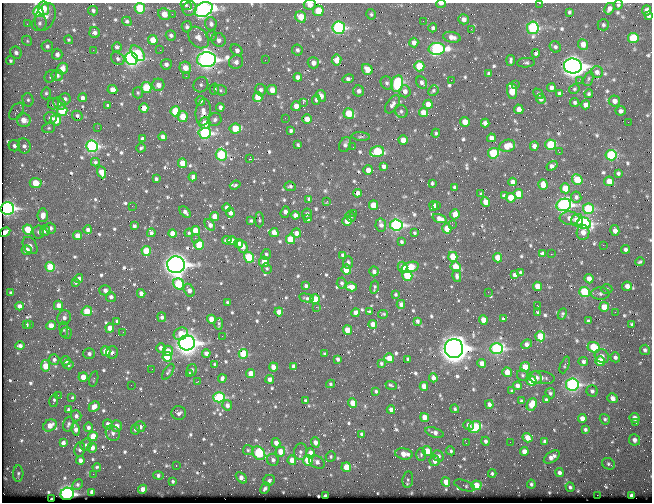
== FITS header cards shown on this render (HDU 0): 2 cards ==
NAXIS1  =                  650 / Width of table row in bytes
NAXIS2  =                  500 / Number of rows in table

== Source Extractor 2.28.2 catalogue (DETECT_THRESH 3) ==
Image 650 x 500 px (HDU 0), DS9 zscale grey, 1 PNG px = 1 image px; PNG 654 x 504 px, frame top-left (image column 1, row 500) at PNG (2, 3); each listed source drawn as its Kron ellipse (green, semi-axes under 4 px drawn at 4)
Background 362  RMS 1.4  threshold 4.15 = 3 sigma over >= 5 px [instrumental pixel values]
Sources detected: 758; of the 758, the 500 brightest by FLUX_AUTO listed and drawn (258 fainter detections omitted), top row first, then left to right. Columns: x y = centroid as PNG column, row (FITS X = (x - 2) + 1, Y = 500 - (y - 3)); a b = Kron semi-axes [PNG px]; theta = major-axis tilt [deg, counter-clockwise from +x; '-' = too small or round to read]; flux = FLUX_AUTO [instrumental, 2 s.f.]
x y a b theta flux
540 3 2 2 - 340
441 4 5 3 - 320
186 5 6 4 -33 170
310 5 6 5 - 800
618 5 5 4 - 160
43 8 7 6 - 1500
140 8 5 5 - 4300
190 9 7 6 - 460
203 9 9 7 24 32000
609 9 6 4 60 420
647 10 5 4 - 620
93 11 5 4 - 230
318 11 5 5 - 2100
38 12 5 5 - 4500
569 12 4 3 - 180
164 14 6 5 - 1200
172 14 2 2 - 380
371 14 5 4 - 170
649 16 4 3 - 210
45 17 14 9 67 830
301 17 6 5 - 1800
464 19 5 5 - 510
127 21 5 4 - 200
423 21 2 2 - 460
39 23 8 7 - 350
27 24 3 2 - 150
211 24 6 5 - 350
603 25 6 5 - 200
187 27 6 5 - 240
339 28 6 6 - 15000
433 28 4 4 - 220
533 28 6 6 - 9000
471 29 3 2 - 170
94 33 5 5 - 360
171 35 5 5 - 260
211 35 5 5 - 180
198 37 12 9 -48 630
452 37 9 5 -11 570
633 38 5 5 - 4000
68 40 4 4 - 140
153 40 5 5 - 1400
219 40 7 6 - 420
27 41 5 4 - 150
414 43 5 4 - 500
583 44 5 5 - 790
47 46 5 5 - 260
117 47 5 4 - 260
555 47 6 5 - 230
437 49 8 6 2 18000
93 50 2 2 - 380
160 50 2 2 - 610
237 50 7 5 -42 410
297 50 6 5 - 260
16 53 6 5 - 350
138 53 9 5 -52 3700
536 53 4 3 - 230
57 54 6 5 - 390
118 59 7 5 -36 260
132 59 6 6 - 27000
207 60 9 7 3 45000
265 60 2 2 - 190
336 60 5 5 - 930
511 60 5 3 - 200
11 61 5 4 - 160
236 62 7 6 - 360
313 63 6 5 - 560
526 63 9 4 5 190
166 64 5 5 - 310
419 66 5 5 - 2500
573 66 9 7 -8 66000
62 68 6 5 - 770
185 68 6 5 - 920
367 69 6 5 - 850
597 72 6 5 - 390
489 74 4 4 - 290
57 75 6 5 - 300
51 76 7 5 49 290
186 76 2 2 - 220
298 77 4 4 - 490
348 79 6 4 16 320
588 79 7 4 70 170
451 80 2 2 - 430
579 81 3 2 - 140
387 83 7 6 - 240
422 83 6 5 - 280
397 84 8 5 78 9300
158 85 6 6 - 670
201 85 8 7 - 300
516 85 3 2 - 250
146 88 5 5 - 4100
551 88 4 4 - 340
214 89 5 5 - 240
574 89 5 4 - 160
112 90 5 4 - 730
221 90 6 5 - 190
261 90 6 5 - 310
272 90 5 5 - 900
358 91 5 5 - 320
405 91 6 5 - 390
433 91 5 4 - 180
512 91 8 5 -83 2200
46 93 6 5 - 190
138 93 6 5 - 150
559 93 4 4 - 190
538 94 6 4 -46 210
589 94 4 4 - 170
321 96 6 5 - 520
258 97 5 4 - 1900
82 98 4 4 - 320
65 99 6 5 - 330
541 99 5 4 - 340
28 100 7 5 -75 210
316 100 5 4 - 200
200 101 5 5 - 270
614 101 6 5 - 540
303 102 4 3 - 500
575 102 5 4 - 200
60 103 7 5 -46 250
53 104 6 5 - 180
393 104 10 5 55 350
428 104 4 4 - 810
108 105 3 3 - 160
586 105 4 4 - 620
296 106 5 5 - 680
220 107 4 4 - 300
144 108 4 4 - 1300
519 109 5 4 - 760
62 110 5 5 - 2800
17 111 10 6 56 260
175 111 5 5 - 3900
401 111 6 6 - 230
620 111 5 4 - 290
203 112 13 7 84 720
349 113 5 5 - 2400
423 113 4 4 - 810
77 116 5 5 - 210
183 117 5 5 - 1500
50 118 6 6 - 400
285 118 2 2 - 250
215 119 7 6 - 300
307 119 4 4 - 720
24 120 7 6 - 1200
56 120 5 5 - 1600
465 122 5 4 - 1100
628 122 2 2 - 290
205 123 6 5 - 1500
485 123 4 4 - 460
49 128 6 5 - 150
98 128 2 2 - 140
235 129 6 5 - 2700
291 131 3 3 - 200
205 133 6 5 - 15000
436 133 4 4 - 170
163 137 4 4 - 420
361 137 9 4 -4 190
491 138 4 4 - 450
142 139 4 4 - 330
403 140 5 4 - 1000
298 145 4 3 - 140
345 145 8 6 65 290
551 145 5 5 - 5200
14 146 6 5 - 290
24 146 7 6 - 350
92 146 6 5 - 13000
507 146 8 6 17 1200
534 146 5 4 - 460
353 147 2 2 - 190
141 148 5 3 - 150
377 152 7 5 16 5100
559 152 2 2 - 390
493 153 5 5 - 4900
221 155 6 5 - 6900
611 155 5 5 - 6600
249 159 3 2 - 2800
95 162 4 4 - 190
182 163 5 4 - 1400
384 166 4 4 - 320
552 166 6 4 33 380
368 170 5 4 - 740
102 172 6 4 -67 1100
618 173 4 4 - 190
193 177 4 4 - 340
156 179 4 3 - 210
577 180 6 5 - 2800
609 181 5 5 - 1100
513 182 4 4 - 450
36 183 6 5 - 1900
432 183 4 3 - 140
235 185 5 3 - 150
543 185 5 4 - 1200
290 186 6 4 -6 190
455 187 4 3 - 230
565 188 5 5 - 1600
358 193 4 4 - 530
481 194 4 3 - 150
518 194 5 5 - 1700
504 196 4 4 - 300
576 197 5 5 - 290
511 198 5 4 - 1400
309 199 4 4 - 240
327 201 3 2 - 220
486 202 5 4 - 1100
373 205 5 4 - 1600
437 205 3 2 - 290
564 205 7 6 - 27000
132 206 2 2 - 170
434 206 5 4 - 540
7 208 7 6 - 27000
227 208 4 4 - 410
588 209 5 5 - 6700
185 212 7 4 -44 300
285 212 6 4 72 400
230 213 5 4 - 590
353 213 3 2 - 190
307 214 5 5 - 230
455 214 5 4 - 1200
43 215 7 5 86 720
295 215 4 4 - 430
214 216 4 4 - 950
350 217 5 4 - 180
440 218 7 4 -20 670
569 218 10 6 -5 620
308 219 4 3 - 170
259 220 7 3 -90 140
577 220 6 6 - 1000
251 221 3 3 - 150
347 221 5 4 - 1200
584 223 7 6 - 15000
210 225 6 4 -55 470
381 225 6 5 - 360
396 225 6 5 - 21000
452 225 2 2 - 140
134 226 4 3 - 230
50 228 5 5 - 300
28 229 5 5 - 2200
447 229 5 4 - 1300
45 230 5 5 - 440
88 230 4 4 - 300
615 230 5 4 - 600
195 231 4 4 - 1300
5 232 6 4 33 760
39 232 6 5 - 230
151 233 4 4 - 300
189 233 4 4 - 140
274 233 4 4 - 1100
296 233 5 4 - 510
414 233 3 3 - 140
583 233 7 6 - 570
172 234 4 4 - 1100
77 236 4 4 - 900
195 238 2 2 - 270
291 239 5 4 - 2100
227 240 4 4 - 320
232 241 5 4 - 900
401 242 3 3 - 170
239 243 4 4 - 280
30 245 9 6 -57 330
199 245 5 4 - 2400
603 245 2 2 - 860
242 246 7 5 -62 920
625 249 4 4 - 260
27 250 5 5 - 970
146 251 5 4 - 2400
266 254 5 5 - 190
543 254 4 4 - 390
551 254 2 2 - 990
343 255 4 4 - 280
249 257 5 5 - 3800
453 257 5 4 - 1700
498 258 5 4 - 1200
264 262 5 5 - 980
348 262 6 5 - 230
640 262 4 3 - 170
176 265 9 8 - 56000
50 267 5 5 - 3100
402 267 5 4 - 490
410 267 9 5 19 2500
456 267 5 5 - 1400
267 268 5 4 - 150
346 270 5 5 - 2300
374 271 5 4 - 300
520 272 4 3 - 140
407 275 5 5 - 4800
515 275 4 4 - 330
457 276 6 4 -78 280
79 279 4 4 - 300
589 279 4 4 - 600
75 282 4 3 - 160
341 283 5 5 - 190
179 284 6 5 - 4700
306 286 4 3 - 240
537 286 4 4 - 880
627 286 5 4 - 570
351 287 5 4 - 860
374 287 7 3 80 150
607 289 6 4 0 160
105 290 6 5 - 450
189 290 7 5 -61 520
488 292 2 2 - 450
585 292 5 5 - 5200
11 293 4 4 - 280
141 293 4 4 - 460
395 294 3 3 - 140
600 294 9 6 0 290
111 297 5 5 - 330
306 298 7 4 -12 190
315 299 5 4 - 2100
227 302 3 3 - 160
401 304 4 4 - 350
58 305 4 4 - 720
19 306 4 4 - 430
538 306 3 2 - 410
316 307 3 2 - 630
604 307 5 5 - 1600
87 311 5 5 - 2000
279 312 4 4 - 630
369 312 4 3 - 210
538 312 4 3 - 170
615 312 2 2 - 460
356 313 4 4 - 610
383 314 5 3 - 140
562 314 6 4 63 150
162 317 5 3 - 220
64 318 7 6 - 400
211 319 5 4 - 1100
503 319 4 3 - 180
483 320 4 4 - 1100
117 321 4 4 - 150
417 321 4 3 - 200
588 321 4 3 - 210
219 324 6 3 89 150
373 324 4 4 - 610
632 324 4 3 - 140
27 325 4 3 - 170
30 325 3 3 - 140
51 326 4 4 - 1100
110 328 4 4 - 930
64 329 8 4 -84 150
347 330 4 4 - 1200
123 332 2 2 - 340
67 333 6 5 - 150
181 334 7 6 - 1300
222 336 2 2 - 610
540 336 5 5 - 2300
187 343 8 7 - 48000
527 344 5 4 - 410
20 346 5 4 - 350
594 347 6 5 - 3900
161 348 5 4 - 340
454 348 9 9 - 85000
497 349 6 5 - 13000
645 350 5 5 - 220
106 351 5 4 - 990
168 351 5 5 - 930
112 352 6 6 - 300
206 353 4 4 - 380
89 354 6 5 - 290
243 354 5 4 - 3700
324 354 3 3 - 150
602 356 8 6 -45 480
167 357 5 5 - 4000
615 357 5 5 - 270
389 358 5 4 - 1200
338 359 4 3 - 250
408 359 3 3 - 140
54 360 5 5 - 300
66 361 5 4 - 360
600 361 5 5 - 1700
583 362 5 4 - 260
381 363 3 3 - 150
482 363 4 4 - 640
215 364 3 3 - 160
68 365 5 5 - 270
565 365 9 4 69 180
45 366 6 4 -78 1700
294 366 4 4 - 410
273 367 4 4 - 850
525 367 5 4 - 1700
152 369 2 2 - 150
192 370 6 5 - 220
168 372 9 4 57 170
507 372 5 4 - 1100
190 373 3 3 - 140
251 374 4 4 - 1200
522 375 6 5 - 170
83 377 4 4 - 1100
222 378 4 3 - 240
433 378 4 4 - 410
536 378 6 5 - 480
541 378 14 6 -6 520
94 379 8 4 76 140
270 379 4 4 - 440
198 381 3 2 - 350
532 381 5 5 - 2300
330 384 4 3 - 140
572 384 6 6 - 17000
131 385 2 2 - 160
391 385 6 2 -21 150
424 386 4 4 - 690
517 386 4 4 - 420
376 391 3 3 - 150
512 391 3 3 - 140
592 391 6 5 - 270
550 393 5 4 - 190
58 395 2 2 - 380
219 397 6 5 - 7300
72 398 4 3 - 160
612 398 5 4 - 480
305 400 3 3 - 140
546 400 3 3 - 140
54 401 6 3 78 160
521 401 4 3 - 150
353 403 5 4 - 1300
489 404 4 4 - 380
532 404 6 4 66 1400
227 405 5 5 - 400
94 407 6 4 45 710
68 409 4 4 - 190
455 409 4 4 - 150
391 410 4 4 - 430
179 413 7 7 - 350
76 416 5 5 - 330
424 417 4 4 - 750
582 418 4 4 - 620
635 418 5 5 - 620
605 419 5 4 - 190
636 423 2 2 - 170
68 424 7 5 73 220
108 424 5 5 - 580
50 425 7 5 32 950
468 425 5 4 - 420
116 426 6 5 - 830
88 427 5 4 - 280
140 427 5 5 - 350
475 427 7 5 41 4300
76 429 6 4 -77 430
135 429 5 4 - 260
585 429 4 3 - 190
434 432 9 4 -18 400
113 433 8 6 -60 350
362 434 4 3 - 270
93 436 4 4 - 1700
527 438 5 4 - 950
634 440 6 5 - 440
486 441 4 4 - 250
315 442 5 4 - 510
510 442 2 2 - 220
545 442 4 4 - 290
63 443 4 4 - 450
276 443 4 4 - 640
466 443 2 2 - 240
86 445 6 5 - 210
92 448 5 4 - 590
80 449 7 5 79 270
248 450 5 5 - 160
427 451 5 4 - 1300
451 451 5 4 - 170
280 452 5 5 - 1200
300 452 8 6 81 340
524 452 4 4 - 650
259 453 7 5 -54 7700
310 453 5 4 - 890
404 454 9 5 -9 990
421 454 6 5 - 170
331 456 5 5 - 150
438 456 6 5 - 460
552 457 9 5 33 530
80 460 4 4 - 420
273 460 6 6 - 350
292 460 5 4 - 920
308 460 5 5 - 3700
434 461 5 5 - 620
317 462 8 6 -32 410
608 464 7 5 -34 200
176 466 2 2 - 180
346 467 5 4 - 1700
97 468 4 3 - 140
492 473 4 3 - 150
559 473 4 4 - 360
18 474 8 5 88 210
93 474 2 2 - 240
158 475 5 4 - 230
241 478 6 4 -43 560
269 480 6 5 - 300
408 480 8 5 81 210
173 481 3 3 - 160
446 482 5 4 - 1100
77 484 5 5 - 210
531 484 4 3 - 190
476 485 5 4 - 1300
465 486 11 5 -21 230
570 487 5 4 - 220
265 488 6 3 63 260
143 489 4 4 - 670
92 492 4 4 - 580
67 494 6 6 - 24000
597 495 2 2 - 1500
325 496 3 3 - 220
631 496 4 4 - 380
51 499 3 3 - 150
At the frame edge (FLAGS 8, measured only in part): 7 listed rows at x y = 540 3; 441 4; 310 5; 618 5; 203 9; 38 12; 5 232
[258 fainter detections neither listed nor drawn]